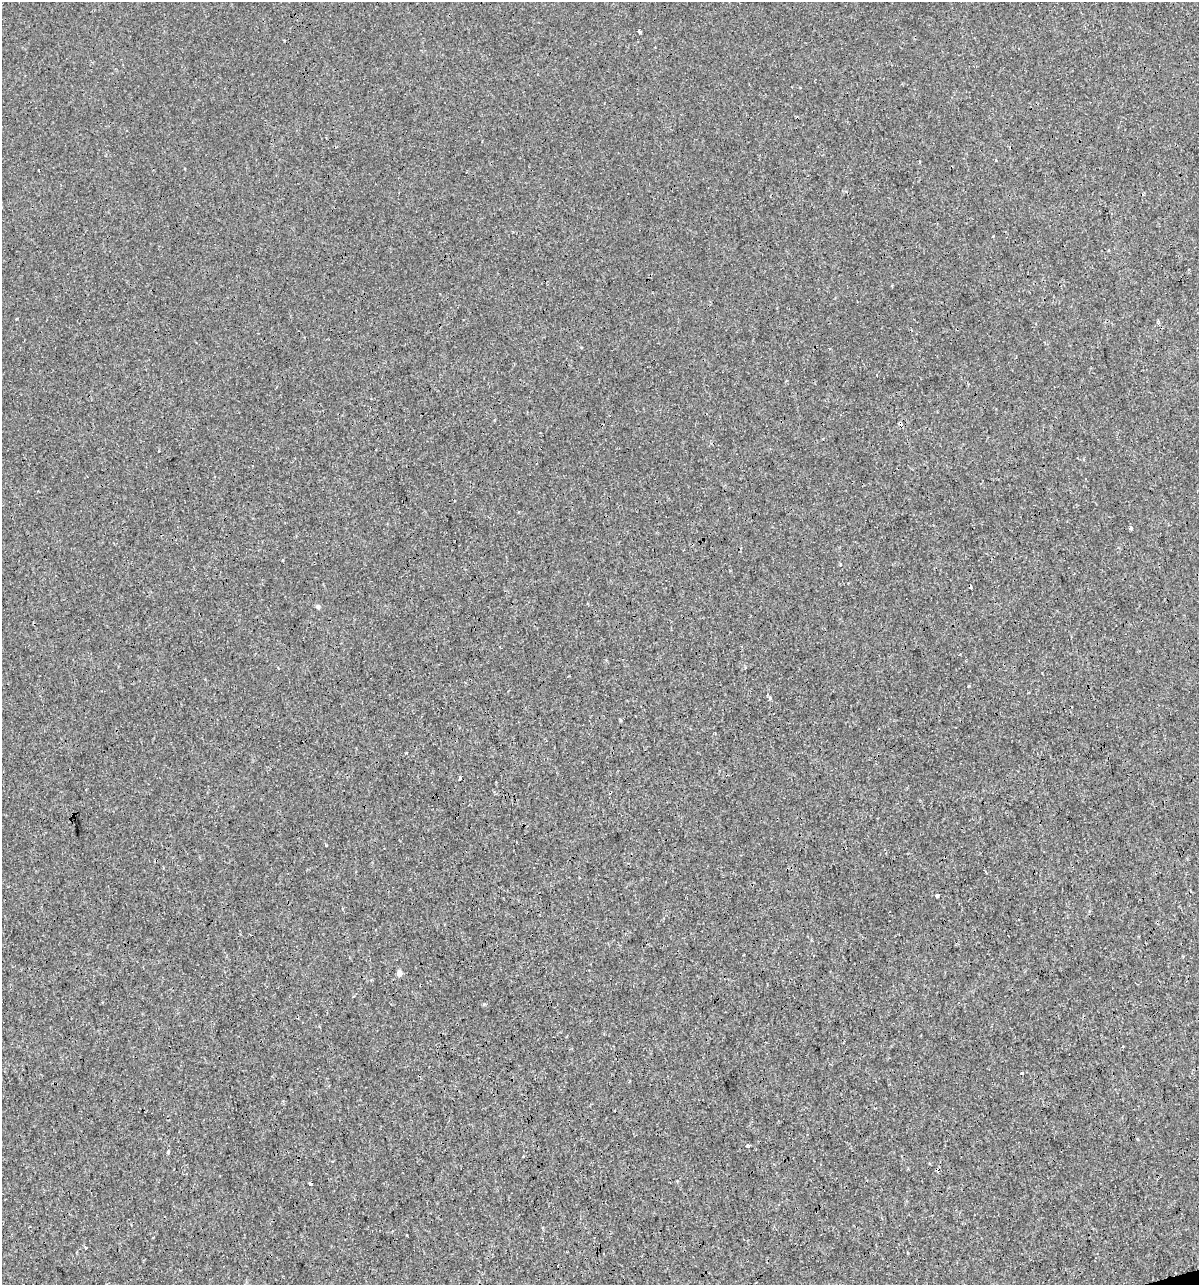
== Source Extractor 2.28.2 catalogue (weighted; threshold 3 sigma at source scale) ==
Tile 6 of 4 x 4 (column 2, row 2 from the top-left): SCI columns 1244-2440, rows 2567-3849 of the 4930 x 5132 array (HDU 1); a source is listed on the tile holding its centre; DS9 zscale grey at full resolution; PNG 1201 x 1287 px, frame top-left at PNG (2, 2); no overlay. Shown black and unused: <1% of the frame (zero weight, under 3 of 4 exposures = <1% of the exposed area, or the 3 px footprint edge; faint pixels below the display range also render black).
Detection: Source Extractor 2.28.2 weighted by HDU 2 'WHT'; one run over the whole footprint, this tile lists its part. Background 1.50e-04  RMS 0.0017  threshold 0.00779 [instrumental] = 3 sigma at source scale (4.5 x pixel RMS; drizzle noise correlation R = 1.50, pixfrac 1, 0.0396/0.0396 arcsec/px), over >= 5 px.
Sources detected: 19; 4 cosmic-ray / hot-pixel residue — not listed; the other 15 listed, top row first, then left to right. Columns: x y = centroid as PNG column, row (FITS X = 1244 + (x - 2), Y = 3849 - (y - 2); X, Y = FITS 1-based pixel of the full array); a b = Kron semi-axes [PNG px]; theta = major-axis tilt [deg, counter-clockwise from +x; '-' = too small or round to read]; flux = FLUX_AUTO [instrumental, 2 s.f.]
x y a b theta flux
639 31 3 3 - 0.39
877 375 3 2 - 0.11
900 423 5 5 - 0.32
1130 528 3 3 - 0.6
318 606 5 5 - 0.38
620 720 5 3 - 0.15
713 733 3 3 - 0.16
407 753 3 3 - 0.18
460 778 3 3 - 0.67
937 895 3 3 - 0.91
399 973 5 5 - 1.1
1022 1073 3 3 - 0.55
748 1146 4 4 - 0.26
310 1183 3 3 - 1.5
85 1247 3 3 - 0.38
Overlapping masked pixels (flux is a lower limit): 1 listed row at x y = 900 423
Unlisted compact peaks at least as high as the median listed source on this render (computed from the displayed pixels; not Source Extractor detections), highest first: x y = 770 698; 326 845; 168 1152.